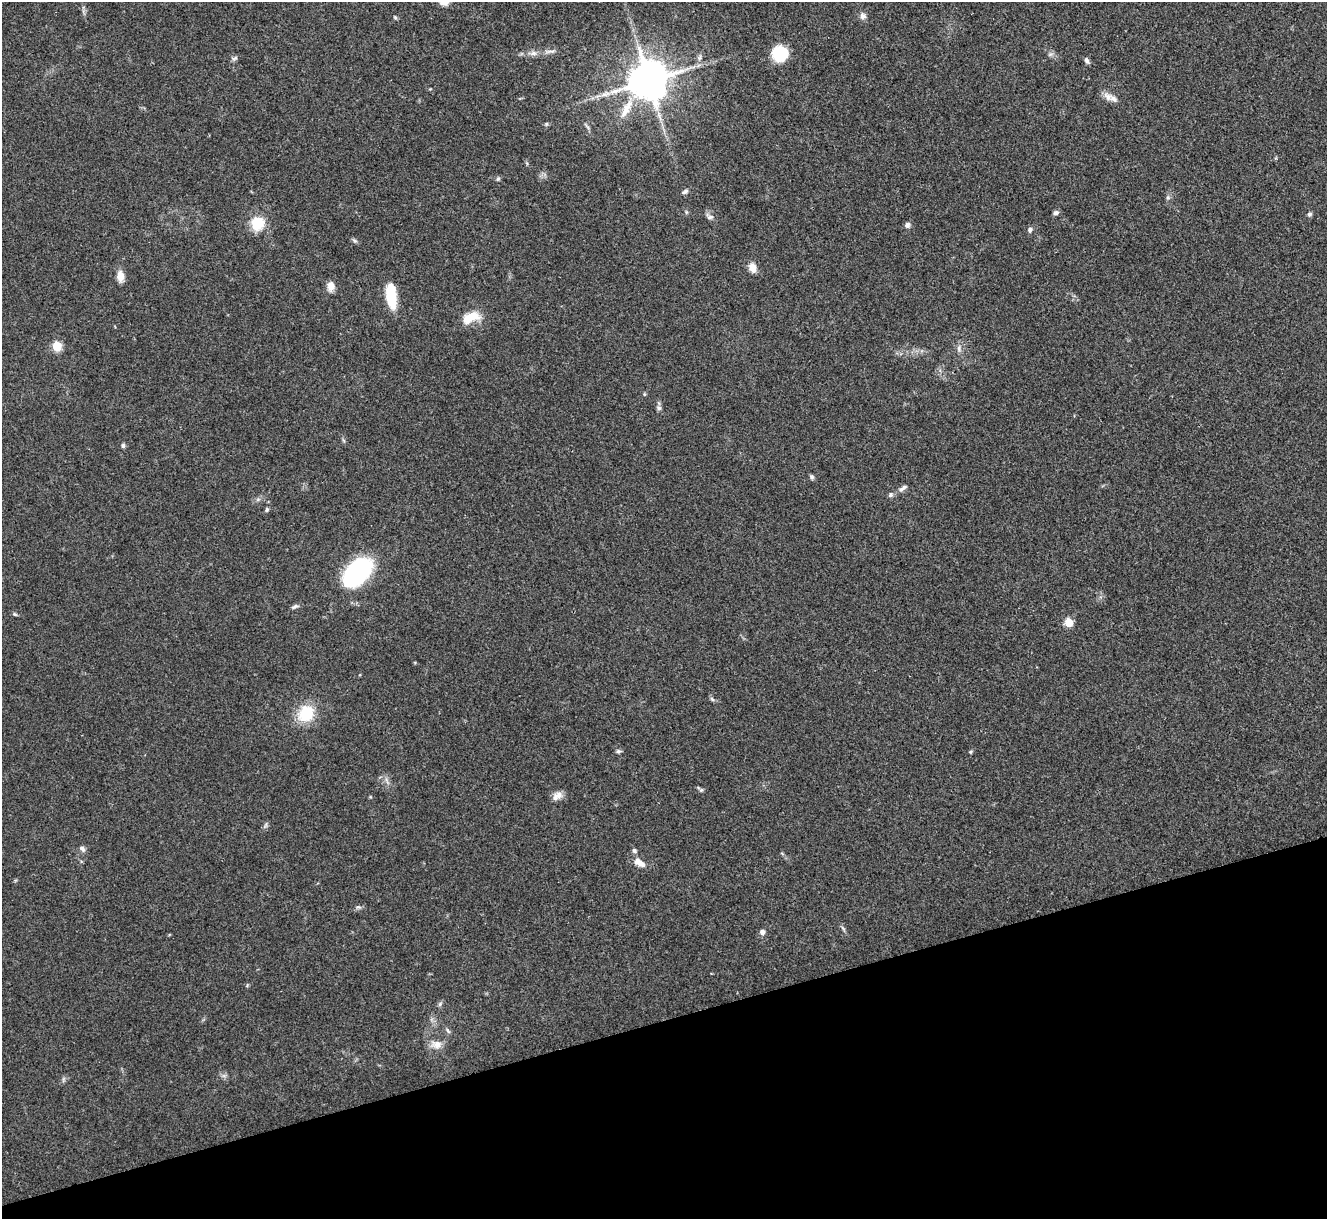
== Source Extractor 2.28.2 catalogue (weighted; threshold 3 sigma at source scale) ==
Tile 14 of 4 x 4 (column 2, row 4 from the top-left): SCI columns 1326-2650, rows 147-1363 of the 5300 x 5287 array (HDU 1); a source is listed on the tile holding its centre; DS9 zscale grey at full resolution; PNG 1329 x 1221 px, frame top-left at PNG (2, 2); no overlay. Shown black and unused: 16% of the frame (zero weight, under 3 of 4 exposures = <1% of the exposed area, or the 3 px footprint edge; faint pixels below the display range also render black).
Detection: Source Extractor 2.28.2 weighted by HDU 2 'WHT'; one run over the whole footprint, this tile lists its part. Background 0.0571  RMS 0.0056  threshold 0.0253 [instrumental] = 3 sigma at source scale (4.5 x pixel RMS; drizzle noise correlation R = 1.50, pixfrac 1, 0.05/0.05 arcsec/px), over >= 5 px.
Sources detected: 49; all 49 listed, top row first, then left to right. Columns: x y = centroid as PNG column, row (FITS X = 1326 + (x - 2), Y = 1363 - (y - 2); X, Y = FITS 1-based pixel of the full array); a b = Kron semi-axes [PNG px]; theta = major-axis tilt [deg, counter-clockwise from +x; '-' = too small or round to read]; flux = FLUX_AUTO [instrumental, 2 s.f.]
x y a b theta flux
863 16 9 8 - 2.1
395 17 5 5 - 0.72
550 51 15 4 5 2.1
534 53 8 6 -20 2
780 54 14 14 - 21
235 58 9 5 26 1.2
699 58 7 4 71 1.2
1087 60 8 5 -65 1.5
649 81 11 10 - 1900
604 94 10 4 0 2.2
1113 99 13 8 -26 3.7
626 109 31 9 62 9.1
498 179 6 5 - 0.87
685 191 9 5 32 1.3
1055 213 6 5 - 1.7
1309 214 6 5 - 1.1
710 217 9 5 8 1.6
257 223 15 14 - 14
907 225 8 7 - 1.6
1030 230 7 6 - 1.4
752 267 11 8 -72 4.7
120 276 12 8 -88 5.1
331 286 11 8 88 4.7
391 295 23 9 -85 24
471 317 22 11 21 11
57 346 5 5 - 20
959 349 8 5 -85 1.7
659 408 6 6 - 1.3
123 446 6 5 - 1
812 477 6 5 - 1.2
903 488 13 5 35 2
890 495 7 6 - 1.2
267 510 5 4 - 0.9
357 572 24 14 47 110
295 606 10 5 29 1.3
15 614 6 4 -21 0.81
1069 623 5 5 - 20
712 699 7 4 -45 0.97
306 713 22 19 50 17
618 751 7 5 -11 1.1
970 752 5 4 - 0.65
701 790 6 5 - 0.95
557 796 14 8 34 3.7
82 849 9 6 -53 1.9
634 851 6 5 - 1.4
639 863 17 8 -31 4.9
762 932 6 6 - 2.2
440 1004 6 4 72 0.93
437 1044 16 11 -3 4.8